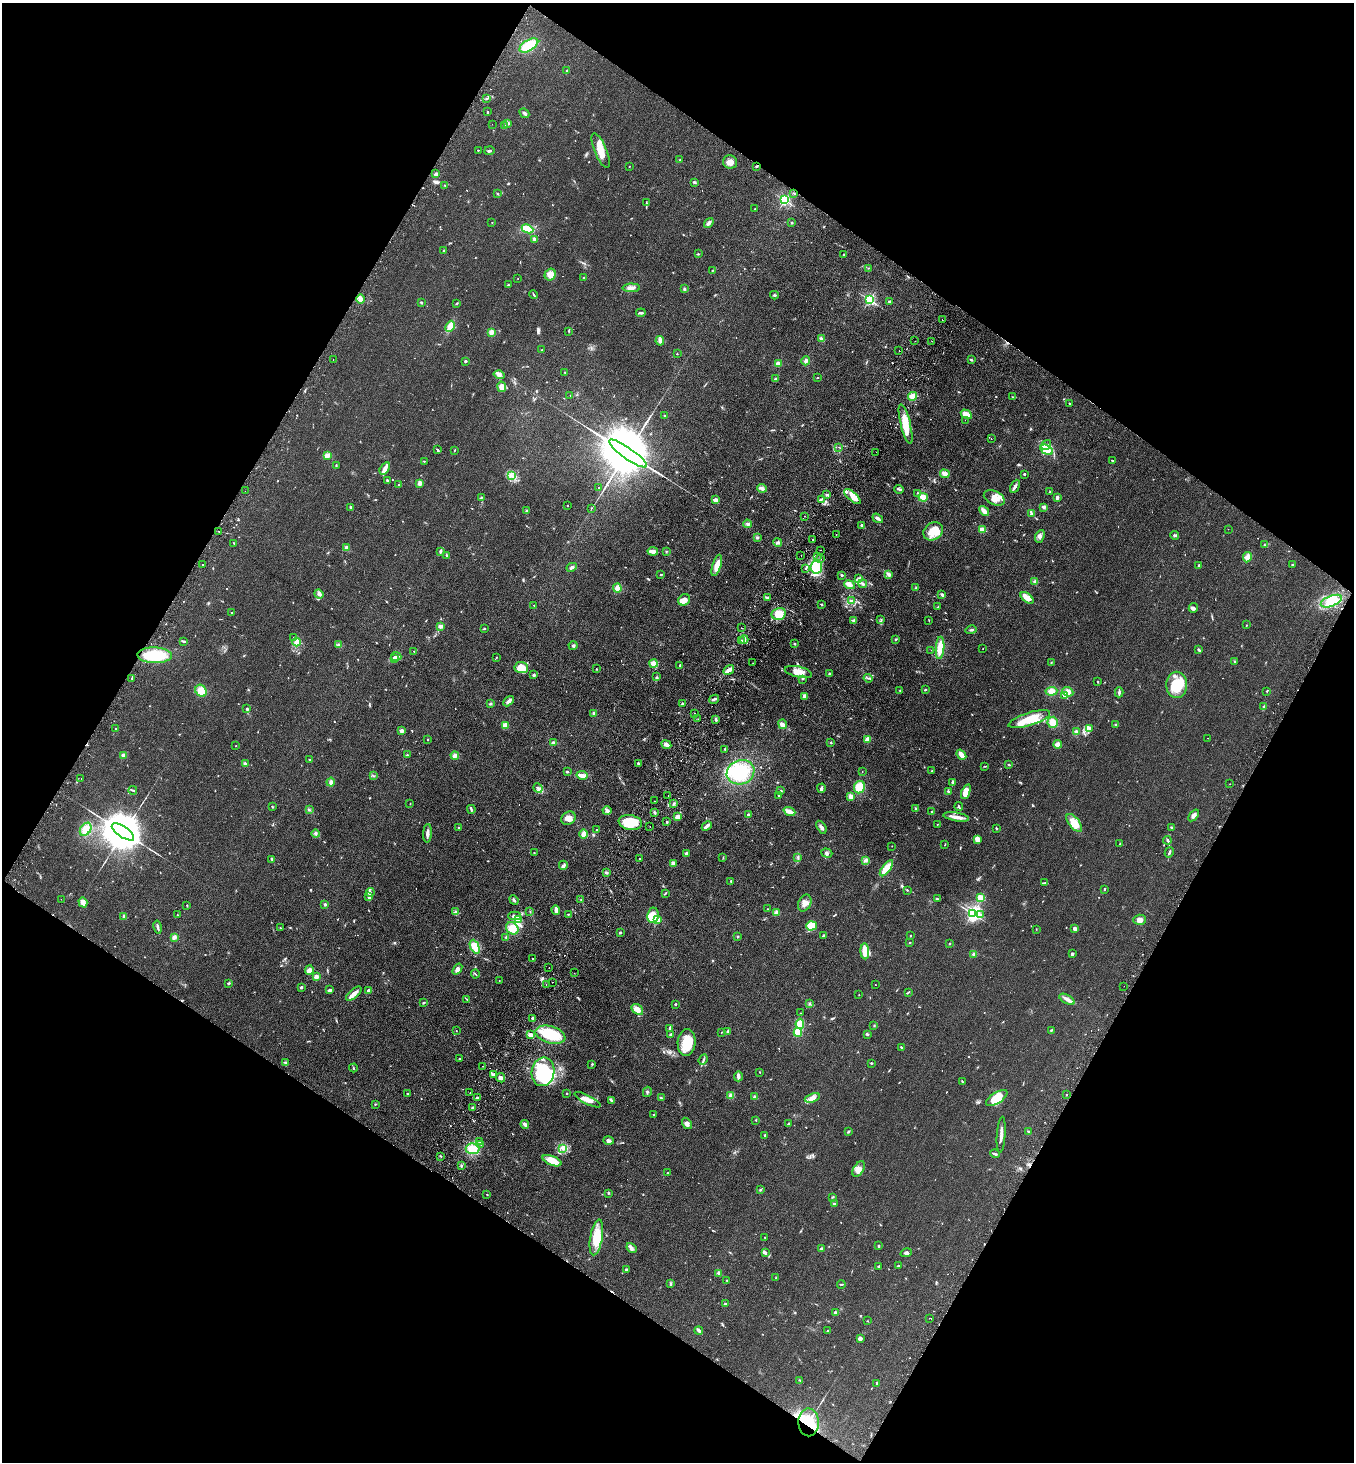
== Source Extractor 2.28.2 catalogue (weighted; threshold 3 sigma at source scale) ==
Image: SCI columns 202-5606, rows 35-5871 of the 5946 x 5905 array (HDU 1 of 3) = the unmasked area's bounding box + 8 px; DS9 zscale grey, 4 x 4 block average (1 PNG px = mean of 4 x 4 image px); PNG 1356 x 1464 px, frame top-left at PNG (2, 3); each listed source drawn as its Kron ellipse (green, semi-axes under 4 px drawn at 4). Shown black and unused: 48% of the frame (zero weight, under 2 of 3 exposures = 3% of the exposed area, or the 3 px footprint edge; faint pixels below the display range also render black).
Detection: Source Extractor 2.28.2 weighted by HDU 2 'WHT'. Background 0.0927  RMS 0.0099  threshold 0.0445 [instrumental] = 3 sigma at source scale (4.5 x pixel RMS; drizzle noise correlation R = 1.50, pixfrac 1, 0.05/0.05 arcsec/px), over >= 5 px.
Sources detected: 895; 2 too faint to see at this stretch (4 x 4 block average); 4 inside a brighter object's white glare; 36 cosmic-ray / hot-pixel residue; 2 long thin detections or spike segments (spike, bleed or trail) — neither listed nor drawn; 14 coinciding with a brighter row at this scale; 48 inside a brighter listed object's ellipse — not listed separately; of the other 789, all 500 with FLUX_AUTO >= 2.71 (the completeness limit of this list) listed and drawn (289 fainter detections not listed), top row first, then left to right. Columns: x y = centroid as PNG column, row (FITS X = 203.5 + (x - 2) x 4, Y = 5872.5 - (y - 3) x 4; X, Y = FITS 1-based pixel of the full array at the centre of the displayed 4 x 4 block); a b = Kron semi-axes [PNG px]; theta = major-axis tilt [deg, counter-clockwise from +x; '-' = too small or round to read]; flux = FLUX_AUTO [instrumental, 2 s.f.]
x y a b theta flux
529 45 10 5 30 180
566 71 3 2 - 3.4
487 98 2 2 - 4.6
487 111 2 2 - 3.6
524 113 5 2 - 13
508 123 2 2 - 87
492 124 2 2 - 2.7
504 126 2 2 - 57
478 150 2 2 - 9
489 151 5 2 - 7.4
601 151 18 6 -67 94
680 160 2 2 - 3.8
730 162 7 6 - 43
629 166 2 2 - 7
756 166 3 2 - 5.5
436 174 4 3 - 15
694 182 3 2 - 8.1
445 185 2 2 - 2.9
794 193 3 2 - 4.7
498 194 3 2 - 4.2
785 200 2 2 - 830
646 202 4 2 - 4.4
755 209 2 2 - 4.2
492 222 2 2 - 4.7
709 223 6 3 52 15
792 223 2 2 - 4.9
527 229 6 3 -24 120
535 239 4 2 - 19
443 250 2 2 - 5.8
698 254 2 2 - 9.6
843 255 2 2 - 6.2
868 268 2 2 - 3
712 271 2 2 - 3.1
550 274 6 5 - 39
518 278 2 2 - 3.3
584 278 3 2 - 5.4
508 285 2 2 - 5.1
631 288 9 3 0 24
684 289 3 2 - 6.9
533 295 4 2 - 7.3
774 295 4 2 - 8.6
360 299 5 3 - 23
869 300 2 2 - 880
421 302 3 2 - 5
890 302 3 3 - 12
457 303 2 2 - 3.6
641 313 4 2 - 7.4
942 320 2 2 - 4.2
450 326 6 3 65 79
569 331 2 2 - 3.6
491 332 3 3 - 27
821 339 4 3 - 13
660 341 5 4 - 17
915 341 2 2 - 3.1
932 341 2 2 - 3.9
542 350 2 2 - 2.7
899 351 2 2 - 7.2
677 354 2 2 - 4.2
333 359 2 2 - 7.2
971 360 3 2 - 6.3
465 361 2 2 - 38
806 361 4 3 - 17
778 364 4 3 - 24
565 372 2 2 - 2.7
499 375 5 3 - 30
818 377 2 2 - 3.6
775 379 3 3 - 7.5
502 387 5 4 - 35
570 396 2 2 - 2.9
912 396 4 3 - 52
1013 397 4 2 - 3.8
1070 403 2 2 - 5.1
966 414 6 3 -29 48
664 415 2 2 - 3.5
965 420 2 2 - 2.7
906 424 20 5 -76 100
991 438 2 2 - 8.7
1046 445 5 4 - 19
839 447 2 2 - 2.8
437 449 4 2 - 4.9
454 450 3 2 - 3
1047 450 7 4 -31 74
876 452 2 2 - 9.5
628 453 23 5 -35 91000
327 455 4 3 - 32
1112 460 3 2 - 4.3
424 461 2 2 - 2.8
336 466 2 2 - 3.5
385 468 7 4 57 27
945 474 5 3 - 28
1024 474 2 2 - 8.4
511 476 3 2 - 6.6
387 481 4 2 - 6.8
420 483 4 3 - 20
399 485 2 2 - 14
1015 486 7 3 62 19
599 487 2 2 - 3.8
762 488 5 2 - 27
899 489 5 2 - 8.3
245 491 2 2 - 3.3
1050 492 3 2 - 5.5
918 493 2 2 - 5.4
827 494 3 2 - 7.7
481 497 2 2 - 2.8
853 497 10 3 -40 78
923 497 5 4 - 44
1057 497 3 2 - 20
994 498 11 7 -25 57
821 499 3 2 - 6.1
716 500 4 3 - 31
568 505 2 2 - 6.7
351 507 2 2 - 76
1044 507 4 4 - 11
591 508 2 2 - 3.2
526 511 3 2 - 5.7
984 511 6 2 -49 42
1032 513 3 2 - 6.3
804 516 2 2 - 3.8
878 518 6 3 -36 16
748 524 4 3 - 12
862 525 2 2 - 10
1228 529 2 2 - 10
982 530 4 3 - 36
933 531 10 8 34 120
219 532 2 2 - 9.1
836 534 2 2 - 2.9
1174 535 4 3 - 8.9
1040 536 6 4 66 19
757 537 3 3 - 7.4
813 539 2 2 - 3.3
778 542 4 2 - 9.2
234 543 2 2 - 3.3
1264 545 2 2 - 4.8
346 547 2 2 - 94
821 550 2 2 - 3.4
440 551 3 2 - 16
653 551 5 3 - 35
666 551 3 2 - 4.3
446 555 4 2 - 7.6
801 556 2 2 - 2.8
817 556 2 2 - 6
1247 557 5 4 - 28
820 558 3 2 - 5.9
202 565 2 2 - 7
717 565 11 4 73 53
1199 565 2 2 - 23
1292 565 3 2 - 4.3
572 567 5 3 - 13
816 567 6 6 - 140
806 568 2 2 - 5.9
661 574 3 2 - 4
889 574 4 3 - 19
842 575 2 2 - 6.6
859 579 3 2 - 7.8
1035 581 3 3 - 12
863 584 4 3 - 11
850 585 6 3 -23 23
617 588 4 4 - 42
916 588 3 2 - 5.5
319 594 5 3 - 18
942 595 4 2 - 10
767 597 3 2 - 8.6
1027 598 7 3 -38 69
684 600 6 5 - 37
851 601 4 2 - 6.8
1331 601 11 5 22 64
821 604 3 2 - 6.4
534 605 2 2 - 3.4
938 607 3 2 - 4
1193 608 5 4 - 16
231 612 2 2 - 7.5
779 614 7 6 - 79
881 619 2 2 - 3.2
854 620 3 2 - 15
929 620 2 2 - 3
1247 625 2 2 - 7.6
441 626 4 3 - 19
742 628 2 2 - 16
484 629 2 2 - 3.4
971 630 6 2 15 9.4
294 637 3 2 - 5.7
896 639 2 2 - 5.5
744 640 4 3 - 19
183 641 4 2 - 5.7
741 641 3 2 - 9.3
296 642 4 4 - 33
794 644 3 2 - 4.5
338 645 3 2 - 7.2
573 646 4 2 - 9.2
940 648 11 4 86 86
983 649 2 2 - 3.4
931 650 2 2 - 6.9
1199 650 4 2 - 7.7
414 651 2 2 - 2.9
155 655 17 8 -2 260
396 656 5 2 - 8.1
496 657 3 2 - 3.7
394 658 3 2 - 8
1051 662 2 2 - 2.9
1234 662 2 2 - 3.2
653 663 4 3 - 40
753 663 2 2 - 2.8
680 665 3 2 - 5.5
521 667 7 5 -5 56
596 669 2 2 - 3.6
729 670 6 2 32 50
798 672 14 5 -14 65
830 674 2 2 - 10
534 675 3 3 - 10
656 677 2 2 - 2.7
132 678 2 2 - 6.6
868 678 4 2 - 6.3
802 679 2 2 - 4.2
1098 682 2 2 - 5.1
1177 685 13 10 -89 180
925 690 2 2 - 6.1
201 691 6 5 - 65
900 691 2 2 - 3.4
1051 691 6 4 3 45
1267 691 2 2 - 3
1068 692 6 4 -24 32
1119 692 5 2 - 13
1064 695 3 2 - 5.4
805 696 4 3 - 22
714 699 5 2 - 18
508 701 6 3 47 17
682 703 3 2 - 5.4
490 704 2 2 - 8.7
1264 707 2 2 - 12
247 709 3 2 - 11
594 713 2 2 - 76
695 713 2 2 - 16
698 719 2 2 - 9.4
716 719 3 2 - 12
1029 719 22 6 17 110
1053 722 5 5 - 53
783 724 5 3 - 18
1116 725 4 2 - 5.6
505 726 4 3 - 29
116 729 3 2 - 5
1089 729 3 2 - 6.9
401 731 3 2 - 28
1076 732 3 3 - 16
1207 738 2 2 - 3.1
428 739 2 2 - 16
868 739 4 3 - 34
831 742 2 2 - 4.2
553 743 4 2 - 22
1058 744 4 4 - 28
666 745 5 3 - 22
236 746 2 2 - 5
725 749 3 2 - 2.9
123 755 2 2 - 120
407 755 3 2 - 4.2
455 755 4 3 - 26
961 755 5 3 - 33
309 760 2 2 - 10
638 763 2 2 - 8.3
245 764 3 3 - 14
1009 764 2 2 - 6.9
985 766 2 2 - 3.3
862 771 2 2 - 3.6
932 771 2 2 - 3
567 772 3 2 - 4.4
740 772 14 12 21 280
582 775 5 3 - 36
374 776 3 2 - 3.5
81 778 2 2 - 5.1
331 782 4 3 - 17
953 782 3 2 - 19
1230 784 2 2 - 4.2
859 787 6 5 - 140
538 788 5 3 - 13
821 788 4 3 - 14
133 790 4 2 - 7.5
781 791 3 2 - 5.9
948 791 3 2 - 7.6
966 792 8 4 69 73
779 795 2 2 - 4.7
668 796 2 2 - 5.4
851 797 3 3 - 27
654 801 2 2 - 11
410 804 2 2 - 2.8
674 804 3 2 - 11
272 807 2 2 - 5.4
959 807 4 2 - 7.1
471 809 4 2 - 9.2
916 809 3 2 - 11
309 810 3 2 - 5.5
607 811 4 3 - 15
654 812 3 2 - 9
789 812 6 3 -22 51
932 812 2 2 - 4.4
749 814 2 2 - 9.9
1194 815 7 3 51 21
678 817 3 3 - 36
956 817 13 4 -10 36
568 818 7 6 - 40
630 822 12 7 -9 190
667 822 2 2 - 4.3
1074 823 10 5 -53 96
937 824 2 2 - 4.7
650 826 2 2 - 3.7
707 826 5 2 - 28
459 827 2 2 - 5.7
821 827 7 3 -58 19
1171 827 2 2 - 3.8
996 828 3 2 - 4.7
86 829 7 5 56 69
597 829 2 2 - 5.3
123 832 13 5 -34 43000
427 833 9 2 88 27
316 834 4 2 - 8.8
584 834 4 4 - 31
978 840 3 2 - 20
1167 840 4 2 - 11
1120 844 2 2 - 5
945 845 3 2 - 2.9
892 846 2 2 - 2.8
1169 852 5 2 - 9.2
534 853 2 2 - 3.5
686 853 3 2 - 16
827 853 6 2 -17 6.1
797 857 3 2 - 4.5
639 858 2 2 - 6.1
723 858 2 2 - 2.9
272 859 3 2 - 5.7
866 861 3 2 - 6.6
673 864 3 3 - 23
563 865 4 4 - 12
886 868 9 4 53 90
606 872 3 2 - 7.8
731 881 2 2 - 8.7
1045 883 3 2 - 5
1104 889 2 2 - 8.8
907 890 2 2 - 4.1
370 892 4 2 - 10
665 893 4 2 - 5.2
368 897 4 2 - 9.6
980 898 2 2 - 340
61 899 2 2 - 3.2
581 899 2 2 - 3.3
937 899 3 2 - 4.8
514 900 5 2 - 11
83 902 5 3 - 39
805 903 9 6 65 39
325 904 2 2 - 56
187 905 2 2 - 4.2
768 909 2 2 - 2.8
556 910 4 2 - 39
455 912 3 3 - 14
530 912 3 2 - 3.3
776 912 3 3 - 15
973 913 3 2 - 1300
568 914 2 2 - 11
980 914 2 2 - 8.5
177 915 2 2 - 3
653 915 8 5 83 97
124 916 3 3 - 7.9
514 916 6 3 0 21
519 919 3 2 - 5.9
658 920 2 2 - 160
1140 920 6 5 - 30
811 926 5 4 - 91
158 927 7 2 -79 12
280 928 2 2 - 3.3
512 928 7 5 -43 73
1036 929 2 2 - 2.7
1074 929 4 3 - 18
620 933 2 2 - 8.7
738 936 2 2 - 6.9
823 936 3 2 - 5
910 936 2 2 - 5.1
174 937 4 3 - 22
506 937 3 2 - 6.6
910 943 2 2 - 4.5
950 943 3 2 - 3.8
475 947 7 4 -65 66
865 951 8 4 -86 67
974 954 3 2 - 13
1072 954 4 2 - 8.3
533 959 2 2 - 7.8
549 968 2 2 - 17
457 969 6 4 53 25
309 970 5 4 - 30
574 973 2 2 - 4.4
475 974 4 2 - 5.3
316 977 2 2 - 160
499 980 2 2 - 3.5
553 982 2 2 - 14
229 983 3 2 - 7.8
875 984 2 2 - 3
546 985 2 2 - 5.1
1124 986 2 2 - 3.5
301 987 3 2 - 7.8
330 990 3 2 - 19
369 990 3 2 - 13
909 992 4 2 - 4.9
354 994 9 3 41 37
859 995 2 2 - 3.2
467 999 2 2 - 3.5
1067 999 8 3 -29 25
424 1003 4 2 - 5
675 1004 2 2 - 7.7
810 1004 3 2 - 4.7
637 1009 6 4 -41 41
801 1013 2 2 - 2.9
533 1018 2 2 - 48
800 1024 5 4 - 43
874 1025 2 2 - 3.1
670 1028 3 2 - 11
1051 1030 3 2 - 5.9
456 1031 2 2 - 3.6
722 1032 2 2 - 3.3
728 1032 4 2 - 13
798 1032 4 3 - 78
671 1034 3 2 - 9.2
867 1034 3 2 - 7.7
531 1035 4 3 - 23
550 1035 15 8 -16 240
687 1042 13 9 85 150
901 1047 3 2 - 6.3
460 1059 3 2 - 5.7
703 1060 5 2 - 9.5
285 1062 4 2 - 7.9
871 1063 2 2 - 6.3
592 1064 3 2 - 4.2
483 1066 2 2 - 5.8
353 1068 4 2 - 5.8
543 1072 14 11 79 490
760 1072 2 2 - 3.3
493 1075 4 3 - 11
738 1076 5 3 - 17
501 1078 5 4 - 22
962 1081 3 2 - 4
647 1092 5 2 - 8
470 1093 2 2 - 28
567 1093 2 2 - 9.9
407 1094 2 2 - 9.3
1066 1095 2 2 - 2.7
731 1096 4 3 - 21
755 1097 2 2 - 82
477 1098 2 2 - 41
661 1098 2 2 - 6.5
812 1098 8 4 20 31
997 1098 12 5 33 130
587 1100 14 4 -27 49
612 1100 3 2 - 6.4
375 1104 3 2 - 4.6
472 1108 3 2 - 6.5
654 1114 3 2 - 4.2
756 1120 2 2 - 2.9
687 1123 6 4 -54 17
789 1123 3 2 - 3.6
525 1124 4 3 - 22
848 1132 3 2 - 7.1
1029 1132 3 2 - 12
765 1135 2 2 - 23
1001 1135 18 2 86 36
609 1141 5 3 - 17
480 1142 2 2 - 27
481 1144 2 2 - 24
563 1148 3 3 - 12
473 1149 7 5 -5 79
995 1154 5 2 - 11
440 1156 3 2 - 4.2
552 1161 10 4 -22 84
462 1166 3 2 - 4.3
859 1169 8 5 58 32
668 1173 2 2 - 3
760 1189 3 2 - 5.2
609 1193 3 2 - 3
487 1194 2 2 - 4.6
832 1197 2 2 - 3.8
834 1204 2 2 - 45
596 1237 18 6 80 150
765 1237 2 2 - 4
879 1246 3 2 - 6.4
632 1248 5 2 - 14
821 1249 3 2 - 11
765 1253 4 2 - 8.4
906 1253 6 3 16 13
879 1266 3 2 - 4.7
898 1266 4 2 - 4.2
626 1270 3 2 - 8.1
719 1273 2 2 - 7.1
776 1278 3 2 - 4.2
727 1280 2 2 - 8
671 1284 4 2 - 3.8
841 1284 4 2 - 5.5
726 1304 3 2 - 5.7
836 1313 2 2 - 76
929 1318 2 2 - 24
867 1321 2 2 - 3
699 1331 4 2 - 20
828 1331 3 2 - 7
860 1338 4 3 - 14
799 1380 3 2 - 3.2
877 1383 3 2 - 6.2
809 1422 14 10 -89 220
Overlapping masked pixels (flux is a lower limit): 3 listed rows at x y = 756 166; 219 532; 809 1422
Diffuse or blended objects may show on this block-average render without a row.